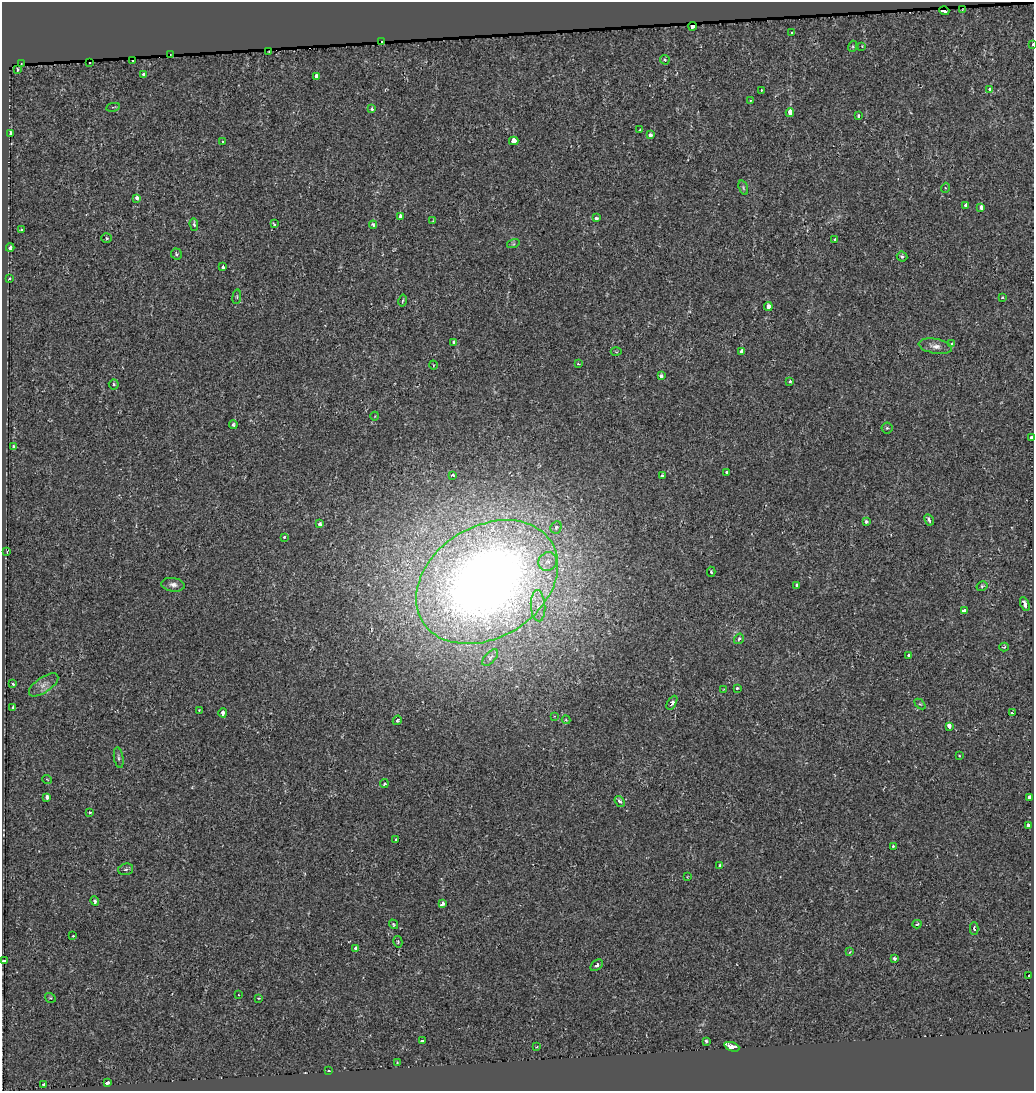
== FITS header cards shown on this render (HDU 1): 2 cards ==
NAXIS1  =                 1032
NAXIS2  =                 1089

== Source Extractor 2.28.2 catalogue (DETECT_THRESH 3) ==
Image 1032 x 1089 px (HDU 1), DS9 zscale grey, 1 PNG px = 1 image px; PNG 1036 x 1093 px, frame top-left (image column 1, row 1089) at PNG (2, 2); each listed source drawn as its Kron ellipse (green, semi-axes under 4 px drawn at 4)
Background 0.038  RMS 0.007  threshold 0.021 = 3 sigma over >= 5 px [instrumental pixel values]
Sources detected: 142; all 142 listed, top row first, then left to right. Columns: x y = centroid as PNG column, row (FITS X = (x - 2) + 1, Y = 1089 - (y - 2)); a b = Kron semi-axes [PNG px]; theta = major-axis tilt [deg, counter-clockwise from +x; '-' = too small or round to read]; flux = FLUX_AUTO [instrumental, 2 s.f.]
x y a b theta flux
962 10 3 2 - 0.29
944 11 5 3 - 9.7
693 26 4 3 - 12
792 32 3 3 - 1.4
382 41 3 2 - 0.56
1033 45 3 2 - 2.8
853 46 6 3 72 0.49
862 46 3 3 - 0.26
269 52 3 2 - 0.45
170 55 3 2 - 0.34
133 60 3 3 - 1.7
665 60 5 4 - 0.79
90 62 3 3 - 30
21 64 4 2 - 1.5
17 69 3 3 - 2.8
144 74 3 3 - 4.3
316 76 3 3 - 2.7
761 90 3 2 - 0.37
990 90 4 4 - 3.1
750 100 3 3 - 0.53
113 107 7 3 10 0.49
372 109 4 3 - 0.77
790 113 4 3 - 190
859 116 3 3 - 3
640 130 3 2 - 0.42
10 134 3 3 - 29
650 135 4 3 - 2.6
223 141 3 3 - 2
514 141 5 4 - 11
743 188 7 4 -71 0.79
945 188 5 3 - 0.44
137 198 4 3 - 2.4
966 206 4 3 - 9.7
981 207 4 3 - 5.5
400 216 4 3 - 5.4
596 218 3 3 - 1.9
433 221 4 4 - 0.39
194 224 6 4 -85 1.2
274 224 4 3 - 0.77
373 225 4 3 - 1.1
21 230 3 3 - 1
106 238 5 4 - 0.95
835 239 3 2 - 0.91
513 244 6 4 17 0.66
10 248 4 3 - 1.2
176 254 5 5 - 0.86
902 256 5 5 - 1
223 267 3 3 - 2.8
9 279 3 3 - 1.6
237 297 7 3 83 0.65
1002 298 3 3 - 1.6
403 301 6 3 79 0.52
768 307 4 4 - 3.7
454 342 3 3 - 2.2
951 344 4 3 - 1.4
935 346 17 7 -9 3.5
741 351 4 3 - 1.9
616 352 5 3 - 0.46
578 364 3 3 - 0.76
433 365 4 3 - 0.34
661 376 4 3 - 1.6
790 381 3 3 - 1.3
114 384 5 5 - 0.76
375 416 4 3 - 0.31
233 425 4 4 - 1
887 428 5 5 - 0.73
1031 437 3 3 - 6.2
14 447 3 3 - 0.97
727 472 3 3 - 14
453 475 3 3 - 1.5
662 475 3 3 - 0.82
929 520 6 3 -61 1.2
866 522 3 3 - 1.3
320 524 4 3 - 2
556 527 6 5 - 2
284 537 3 3 - 2
7 552 3 2 - 0.43
548 562 10 9 - 3.8
711 572 5 4 - 0.72
487 582 76 55 32 570
173 585 12 6 -8 2.3
797 585 3 3 - 11
982 586 6 5 - 0.74
1025 604 7 3 -67 2.5
538 606 15 7 -86 4.5
964 611 4 3 - 5.6
739 639 5 4 - 0.98
1004 647 5 3 - 0.55
908 655 3 3 - 1.1
490 658 10 5 48 1.4
13 684 3 3 - 1.6
44 685 17 7 34 3.4
737 688 4 3 - 0.82
724 689 3 2 - 0.28
672 703 8 4 60 1.8
920 704 6 4 -42 0.55
13 707 3 3 - 1.7
199 710 3 3 - 0.49
223 713 4 3 - 4.4
1013 713 4 3 - 1
554 716 3 3 - 0.39
397 720 5 4 - 0.84
566 720 4 3 - 0.44
949 726 4 3 - 7.4
959 756 3 2 - 0.51
119 758 10 4 -81 1.2
47 779 5 3 - 0.35
384 784 4 3 - 1
47 797 4 3 - 3.2
1029 797 3 3 - 8.5
620 801 6 4 -53 1.3
89 813 3 3 - 0.91
1028 825 3 3 - 4.1
396 840 4 3 - 1.7
893 846 3 3 - 0.65
720 866 3 3 - 3.5
126 869 7 5 16 1.2
687 877 3 2 - 0.28
95 901 5 4 - 1.3
443 904 3 3 - 6.3
393 924 5 4 - 0.7
917 924 4 3 - 0.88
974 928 6 4 -90 1
73 936 3 2 - 1.1
398 942 6 4 -78 0.73
356 948 4 3 - 2
850 952 4 3 - 0.53
894 958 3 3 - 1.2
4 961 3 3 - 3.7
597 965 7 4 41 1.3
1029 976 3 3 - 6.2
238 995 3 2 - 0.57
50 998 5 4 - 0.63
258 998 3 3 - 0.45
422 1041 3 3 - 2.1
706 1041 3 3 - 0.68
536 1047 3 3 - 0.45
732 1047 8 4 -20 15
397 1063 3 2 - 0.49
329 1071 3 3 - 2.3
107 1083 4 3 - 4
44 1085 4 3 - 1.7
At the frame edge (FLAGS 8, measured only in part): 3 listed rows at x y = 1033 45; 1031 437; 4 961